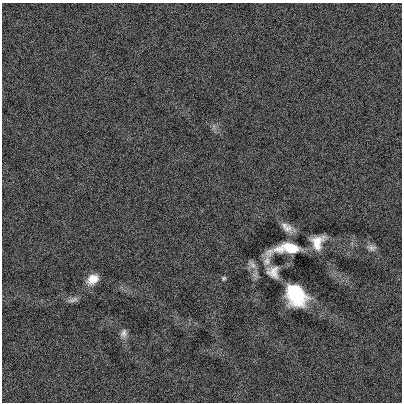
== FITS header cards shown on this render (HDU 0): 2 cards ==
NAXIS1  =                  400
NAXIS2  =                  400

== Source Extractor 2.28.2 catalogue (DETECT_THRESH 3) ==
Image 400 x 400 px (HDU 0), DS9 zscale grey, 1 PNG px = 1 image px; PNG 404 x 404 px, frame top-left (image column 1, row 400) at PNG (2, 3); no overlay
Background 4.96e-04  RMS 0.12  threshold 0.371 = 3 sigma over >= 5 px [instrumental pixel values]
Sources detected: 12; all 12 listed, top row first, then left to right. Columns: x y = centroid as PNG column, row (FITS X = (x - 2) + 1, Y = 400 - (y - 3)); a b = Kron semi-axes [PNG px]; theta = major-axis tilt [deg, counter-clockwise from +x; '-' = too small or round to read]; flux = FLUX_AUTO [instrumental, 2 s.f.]
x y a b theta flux
288 228 13 11 -8 63
317 242 13 10 62 130
288 248 27 9 7 310
371 248 12 8 -17 36
267 261 16 9 78 62
252 264 14 7 -47 40
273 272 16 14 -50 82
224 278 6 5 - 13
93 279 12 9 34 120
295 295 19 14 -51 570
73 300 15 6 15 34
123 333 12 8 82 43